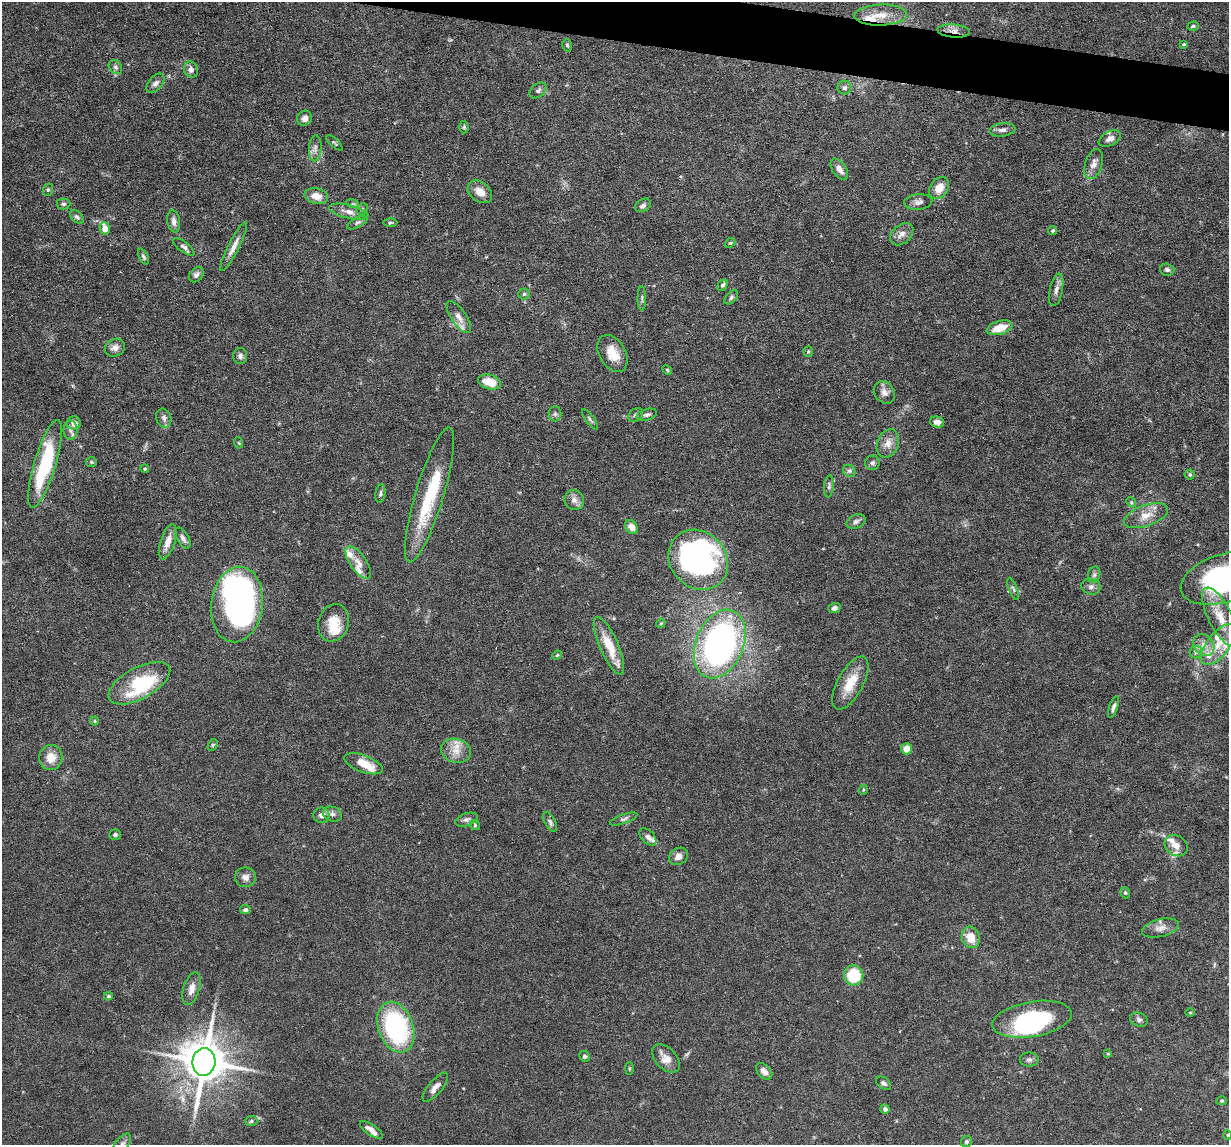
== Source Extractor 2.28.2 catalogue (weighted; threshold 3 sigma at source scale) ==
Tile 11 of 4 x 4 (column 3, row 3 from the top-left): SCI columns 2454-3680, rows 1262-2404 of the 4906 x 4927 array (HDU 1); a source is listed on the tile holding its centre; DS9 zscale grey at full resolution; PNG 1231 x 1147 px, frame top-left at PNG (2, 2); each listed source drawn as its Kron ellipse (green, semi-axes under 4 px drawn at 4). Shown black and unused: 3% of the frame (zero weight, under 3 of 6 exposures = <1% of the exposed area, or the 3 px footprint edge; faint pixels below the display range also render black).
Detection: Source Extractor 2.28.2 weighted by HDU 2 'WHT'; one run over the whole footprint, this tile lists its part. Background 0.0968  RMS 0.0042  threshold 0.0172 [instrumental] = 3 sigma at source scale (4.09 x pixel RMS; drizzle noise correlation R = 1.36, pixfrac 0.8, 0.05/0.05 arcsec/px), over >= 5 px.
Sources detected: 162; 4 inside a brighter object's white glare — neither listed nor drawn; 12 inside a brighter listed object's ellipse — not listed separately; the other 146 listed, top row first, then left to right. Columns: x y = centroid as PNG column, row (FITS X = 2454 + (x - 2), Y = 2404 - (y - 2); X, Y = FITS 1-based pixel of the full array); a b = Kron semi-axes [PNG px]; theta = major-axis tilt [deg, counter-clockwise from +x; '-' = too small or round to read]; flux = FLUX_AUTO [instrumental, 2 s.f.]
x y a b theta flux
881 15 26 10 2 6.4
1193 26 6 4 17 0.62
954 31 16 6 -5 2.8
1184 44 4 3 - 0.43
567 45 6 4 -74 0.64
115 67 7 6 - 1.1
191 70 8 7 - 1.7
155 83 11 6 50 1.5
844 88 7 7 - 1.2
538 91 10 6 40 1.2
305 118 8 7 - 2.3
464 127 6 4 89 0.58
1002 130 13 6 7 1.7
1110 139 12 7 26 2.6
334 143 10 3 -42 0.56
315 148 13 6 86 1.9
1094 164 15 8 71 2.8
839 169 12 6 -55 2.5
939 188 12 9 54 5.1
48 190 6 5 - 0.62
480 192 13 9 -40 4.1
316 196 12 7 -13 4.1
918 202 14 7 6 1.9
63 204 7 5 0 0.84
353 204 6 4 -18 0.67
643 205 8 6 31 1.4
362 209 6 5 - 0.69
349 212 20 7 -13 3
77 217 8 5 -43 1
174 221 11 6 -81 1.9
357 223 11 5 27 1.1
390 223 7 3 1 0.54
105 228 6 5 - 5.2
1053 231 4 4 - 0.6
902 234 13 9 42 2.8
730 243 6 4 41 0.51
234 246 27 5 63 3.4
184 247 12 5 -37 1.3
143 256 8 4 -65 0.84
1167 270 7 6 - 1.1
196 275 8 6 45 1.4
722 285 6 4 56 0.89
1056 290 16 6 78 2
524 294 5 5 - 0.81
731 297 8 5 47 0.91
642 298 12 3 -89 0.72
459 317 18 7 -56 3.1
1000 328 13 6 16 6.7
115 348 10 8 26 2.1
808 352 5 4 - 0.54
613 354 20 13 -61 6.8
240 356 8 7 - 1.1
667 370 5 4 - 0.47
489 382 12 7 -16 7.4
884 392 12 9 -52 2.5
555 414 7 6 - 0.96
636 415 8 6 42 1.1
647 415 10 5 15 1.2
164 418 9 7 -74 1.6
590 419 12 4 -53 0.82
937 422 7 5 -11 1.9
74 423 7 6 - 2.6
71 430 9 7 -89 1.7
239 443 5 3 - 0.37
888 443 14 10 68 3.5
91 462 5 4 - 0.59
872 463 7 7 - 1.1
45 464 45 10 73 31
145 469 4 4 - 0.71
849 471 7 5 -43 0.97
1190 475 5 5 - 0.71
829 486 11 5 84 1.1
380 494 9 5 81 0.87
430 495 70 14 73 27
574 500 10 9 - 2.4
1131 502 5 4 - 0.5
1146 516 23 10 20 5.4
856 521 10 6 26 1.5
631 527 7 5 -55 3.1
183 538 11 6 -60 1.7
168 542 18 7 71 3.8
698 560 32 27 -47 120
358 562 19 8 -55 3.4
1094 575 8 6 75 1
1225 578 45 24 17 65
1091 586 10 8 -12 1.6
1013 589 12 3 -68 0.83
237 605 38 25 82 130
834 608 6 5 - 1.2
1220 617 32 12 -63 9.5
334 623 19 15 72 7.5
661 623 5 3 - 0.41
720 644 36 24 67 120
1204 645 12 9 -48 3.5
1218 645 24 11 52 8.4
609 646 31 9 -66 10
1196 652 6 6 - 1.1
557 655 5 4 - 0.53
139 683 34 15 28 25
850 683 29 12 61 8.8
1113 707 11 4 71 1.2
94 721 4 4 - 0.41
213 745 6 4 59 0.52
907 749 5 5 - 3.5
456 751 15 12 -17 4.9
51 758 12 11 - 5.6
363 764 20 8 -20 6.9
863 790 5 3 - 0.38
332 814 9 7 -18 1.6
321 815 8 7 - 2
624 819 14 4 20 1.2
466 820 12 6 17 1.4
550 822 11 5 -64 1.1
475 825 5 4 - 0.58
115 835 6 5 - 0.8
648 837 10 6 -46 1.5
1176 846 12 9 -36 3.6
679 856 10 8 32 2.3
245 877 10 10 - 2.3
1125 893 6 4 -69 0.56
245 910 5 4 - 1.1
1160 928 19 8 14 3.2
971 937 11 8 -72 6.3
854 975 10 9 - 17
191 989 17 8 73 3.1
108 996 4 4 - 0.65
1190 1012 4 3 - 0.35
1032 1019 40 17 10 38
1139 1019 9 6 -22 1.2
396 1027 26 17 -71 53
1108 1054 4 3 - 0.45
584 1056 5 5 - 0.79
666 1058 17 10 -47 4
1029 1060 9 7 -1 1.1
204 1062 14 11 83 1500
629 1068 6 3 90 0.41
764 1071 10 6 -46 2.1
884 1083 8 5 -33 1.1
435 1087 18 7 50 2.9
1222 1101 5 4 - 0.58
885 1109 5 4 - 1
251 1121 6 5 - 0.7
371 1130 13 5 -34 2.5
1227 1135 5 3 - 0.38
966 1142 6 5 - 0.7
122 1144 12 6 52 1.7
Overlapping masked pixels (flux is a lower limit): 1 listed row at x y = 954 31
Isophote crosses this tile's border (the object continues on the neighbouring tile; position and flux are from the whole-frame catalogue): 2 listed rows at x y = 1225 578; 122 1144